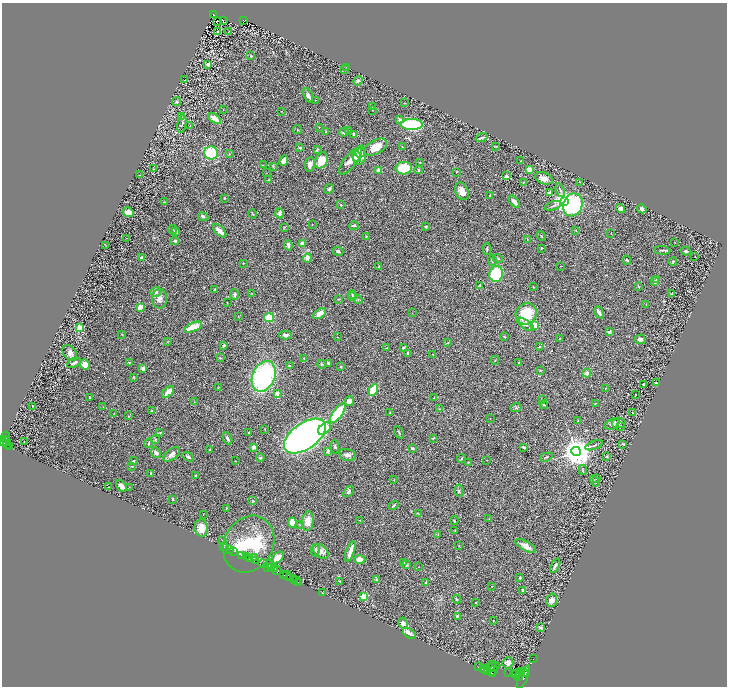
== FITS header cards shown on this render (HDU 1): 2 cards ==
NAXIS1  =                 1449
NAXIS2  =                 1368

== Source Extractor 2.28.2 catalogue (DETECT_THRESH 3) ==
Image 1449 x 1368 px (HDU 1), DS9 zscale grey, zoomed out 1/2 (1 PNG px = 2 x 2 image px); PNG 729 x 688 px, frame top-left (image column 1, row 1367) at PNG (2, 3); each listed source drawn as its Kron ellipse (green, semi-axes under 4 px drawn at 4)
Background 0.654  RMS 0.031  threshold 0.0925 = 3 sigma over >= 5 px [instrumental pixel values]
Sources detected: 374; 35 cannot appear on this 1/2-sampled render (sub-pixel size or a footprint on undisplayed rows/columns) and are neither listed nor drawn; the other 339 listed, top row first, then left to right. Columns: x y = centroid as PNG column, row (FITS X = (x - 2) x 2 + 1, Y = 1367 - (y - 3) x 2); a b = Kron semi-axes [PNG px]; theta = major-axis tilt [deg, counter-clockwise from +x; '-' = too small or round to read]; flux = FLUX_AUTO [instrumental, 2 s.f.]
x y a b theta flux
213 14 3 2 - 78
223 20 2 2 - 1.8
244 20 3 2 - 57
217 21 2 1 - 6.5
218 31 3 2 - 30
228 32 3 2 - 2
251 56 2 2 - 7.6
208 65 3 2 - 31
347 67 2 1 - 1.3
344 69 3 3 - 4.1
185 80 2 1 - 1.5
358 81 5 3 - 13
308 95 7 4 -68 19
316 100 2 1 - 1.6
177 101 5 4 - 8.4
405 103 2 2 - 1.9
372 107 2 2 - 2.9
223 109 2 1 - 1.6
372 110 3 2 - 2.8
282 111 3 2 - 2.5
181 117 3 3 - 3.8
215 119 7 3 -37 54
399 119 4 3 - 18
182 124 9 2 78 10
412 124 11 5 0 330
190 126 3 2 - 2.5
319 127 2 1 - 1.7
297 129 4 3 - 4.9
348 130 3 3 - 6.5
326 132 2 2 - 6.2
344 132 5 3 - 7.2
354 134 3 2 - 21
482 138 6 2 17 14
496 146 3 2 - 3.1
376 147 12 7 28 70
402 147 2 2 - 4.2
300 148 3 2 - 4.2
317 149 4 3 - 6.2
361 151 6 5 - 36
211 153 7 6 - 260
229 153 3 2 - 2.6
357 156 6 4 -74 26
360 157 8 6 78 59
284 160 6 3 67 25
321 160 8 6 65 87
350 161 16 6 51 97
520 161 3 2 - 2.8
419 162 2 2 - 2.6
310 164 7 5 81 31
263 165 3 2 - 2
273 166 3 3 - 5.1
404 168 8 6 1 160
154 169 2 2 - 9.8
379 170 2 2 - 90
419 170 4 2 - 10
529 170 2 2 - 160
456 172 3 2 - 3.1
266 173 2 2 - 2.4
140 175 3 2 - 3.6
507 176 2 2 - 72
544 178 9 5 -20 39
269 180 3 2 - 3.5
580 182 2 1 - 1.8
523 183 3 2 - 3.1
329 189 5 3 - 9.6
560 190 7 2 -70 8.4
462 191 9 6 -65 45
549 193 4 3 - 10
490 195 3 2 - 3.5
224 198 2 2 - 3.9
164 202 4 2 - 2.4
514 202 7 3 -49 23
564 202 4 4 - 5300
340 204 2 2 - 2.6
573 205 12 9 67 480
553 206 8 3 18 11
620 209 5 4 - 33
642 209 5 4 - 13
128 212 5 4 - 47
279 213 5 3 - 20
252 214 4 2 - 3.9
203 217 5 4 - 11
312 224 3 2 - 1.7
354 226 5 2 - 12
284 227 3 2 - 3.1
426 227 3 2 - 7.1
173 229 4 3 - 6.6
219 231 8 3 -46 45
576 231 3 3 - 4.1
176 232 4 3 - 12
611 233 3 2 - 1.8
366 236 3 2 - 3.8
541 236 5 2 - 4
126 238 2 2 - 1.7
527 239 3 2 - 3.1
175 241 5 3 - 9.1
675 242 2 2 - 1.8
303 243 4 3 - 39
288 245 5 3 - 26
106 246 2 1 - 1.7
541 248 2 2 - 5.8
487 249 5 3 - 6.9
662 250 8 3 -4 8.6
338 251 5 3 - 8.6
686 251 5 3 - 15
695 257 2 1 - 1.4
141 258 4 3 - 13
307 258 4 4 - 29
498 258 5 3 - 7.5
492 260 6 3 -82 7
627 260 4 3 - 6.5
673 261 4 3 - 6.9
243 263 2 2 - 2.5
561 266 2 2 - 2.2
379 267 3 2 - 2.5
496 274 8 7 - 260
657 279 4 3 - 10
655 282 3 2 - 13
480 285 3 2 - 5
638 286 3 1 - 3.4
533 287 3 2 - 3.3
215 289 3 2 - 4.8
156 292 5 4 - 14
235 294 5 4 - 17
251 294 3 2 - 2.5
671 294 3 2 - 3.4
352 295 4 3 - 6.7
353 296 4 4 - 6.4
159 299 9 7 86 29
338 299 4 2 - 3.4
358 300 4 3 - 6.1
227 302 2 1 - 1.8
646 305 2 1 - 1.6
140 307 2 2 - 230
599 312 6 3 -58 21
412 313 2 2 - 2.8
320 314 7 4 37 49
526 314 11 10 - 220
238 317 2 2 - 2.3
269 318 5 4 - 180
525 324 10 4 -35 19
535 325 4 3 - 120
193 327 9 4 22 95
80 328 2 2 - 250
609 332 4 3 - 8.5
122 334 3 2 - 3.6
286 335 6 4 -2 17
504 336 2 2 - 4.2
337 337 2 1 - 1.8
559 338 2 1 - 1.8
640 339 5 4 - 20
168 342 4 2 - 3.6
448 343 3 2 - 3.7
224 345 3 2 - 12
539 346 3 3 - 3
403 347 3 2 - 5.4
387 348 3 2 - 2.6
70 353 9 6 -52 33
408 353 4 3 - 7.3
433 354 2 2 - 1.9
220 358 4 2 - 4.3
304 358 2 2 - 2.9
495 360 4 2 - 4.2
129 362 2 2 - 7.1
519 362 3 2 - 3.6
74 363 7 3 29 15
328 363 3 2 - 11
85 364 5 4 - 52
321 364 4 3 - 5.3
289 366 3 2 - 3.6
341 367 2 2 - 4.5
143 368 4 3 - 19
540 371 3 3 - 4.5
587 373 4 4 - 19
264 376 16 11 66 890
134 377 4 3 - 4.8
656 382 3 2 - 3.9
643 384 2 2 - 5.1
219 387 4 2 - 3.8
605 388 3 2 - 3
373 390 6 3 59 280
168 392 7 3 43 63
277 393 2 2 - 63
636 395 2 2 - 4.2
89 398 2 2 - 2.9
434 398 3 2 - 4.4
542 399 4 2 - 5.4
349 401 5 4 - 33
194 402 2 2 - 2.4
595 403 2 2 - 1.9
544 405 4 2 - 5.2
33 406 3 2 - 3.3
103 407 3 2 - 2.9
516 408 6 3 14 9.4
439 409 3 2 - 3.8
152 411 3 2 - 8.5
338 413 11 4 54 330
390 413 3 2 - 2.8
632 413 3 2 - 3.8
114 414 3 2 - 2.4
129 416 3 2 - 2.2
490 419 2 1 - 1.6
578 421 2 2 - 10
619 423 7 5 9 17
612 424 8 5 26 18
621 426 3 2 - 3.2
265 429 3 2 - 2.6
324 429 7 5 43 62
160 432 3 2 - 3
399 432 7 2 -60 5.4
249 433 2 2 - 4.5
305 436 24 13 35 3200
5 437 5 2 - 100
227 438 6 3 -64 16
433 438 3 2 - 3.2
6 439 3 2 - 410
155 439 4 3 - 6.4
6 441 2 2 - 500
24 442 2 1 - 3.5
3 443 3 2 - 1100
149 443 5 2 - 7.4
623 444 3 2 - 6.2
7 445 4 2 - 520
594 445 9 2 20 8.1
335 446 7 3 -87 10
9 447 3 2 - 230
254 447 4 3 - 24
524 447 4 3 - 12
412 448 3 2 - 8.8
210 450 2 2 - 4.5
328 451 4 3 - 17
576 451 5 4 - 11000
156 453 6 4 -50 22
172 454 9 5 38 28
348 455 8 5 -12 21
188 457 6 3 -33 11
546 457 6 2 16 5.3
606 457 2 2 - 8.7
260 458 4 3 - 6.7
461 459 4 2 - 4.7
487 460 2 1 - 1.7
134 461 3 2 - 6.5
235 461 2 1 - 2.2
468 462 3 3 - 3.4
132 466 4 2 - 3.7
583 470 5 2 - 5
151 474 3 2 - 13
195 476 4 2 - 5.7
596 478 2 2 - 2.5
394 480 2 2 - 2.2
595 481 6 3 -58 6.2
121 486 7 4 -49 26
109 487 2 2 - 2.1
129 487 2 2 - 2.3
459 491 6 4 -83 8.2
348 492 6 4 50 11
173 499 4 2 - 5.2
253 501 3 2 - 5.2
394 506 5 2 - 11
226 508 2 2 - 3.3
418 513 4 2 - 3.7
203 515 2 1 - 2.8
489 519 2 2 - 2.3
360 520 3 2 - 2.7
454 520 4 2 - 5.5
308 521 10 6 84 57
292 523 5 3 - 68
300 525 3 2 - 2.9
201 528 8 7 - 60
455 530 4 2 - 2.7
438 534 3 3 - 4.9
223 540 3 2 - 4.8
249 544 29 24 62 480
459 546 3 2 - 3
526 546 11 4 -29 50
224 547 2 1 - 35
226 548 2 1 - 7.7
229 549 2 1 - 40
315 550 6 3 82 8.6
234 551 2 2 - 76
321 551 9 6 -42 29
350 552 10 3 70 43
242 555 2 2 - 1100
246 557 4 2 - 190
250 558 3 1 - 120
254 558 2 1 - 300
278 558 7 4 41 50
360 559 6 4 -1 36
255 561 3 1 - 710
404 563 3 2 - 3.6
263 564 4 3 - 1200
269 565 4 2 - 510
406 565 4 3 - 13
555 566 8 3 63 15
418 567 2 1 - 2
268 568 3 2 - 320
271 568 3 2 - 630
275 569 3 2 - 860
277 571 4 2 - 1100
284 575 3 2 - 680
287 575 4 2 - 550
520 577 2 2 - 4.4
290 578 2 2 - 720
294 580 4 2 - 62
376 580 4 3 - 7.1
297 581 2 1 - 47
340 581 3 2 - 3.1
298 582 2 1 - 49
426 583 4 3 - 8.8
492 586 2 1 - 2
523 590 3 2 - 8.7
323 593 4 1 - 2.5
363 597 3 3 - 350
456 599 4 2 - 6.7
552 600 6 5 - 27
476 602 2 2 - 3.5
457 616 3 3 - 11
493 620 2 2 - 1.7
403 623 5 4 - 26
540 628 3 3 - 17
409 633 7 3 -37 41
533 659 2 1 - 13
508 663 6 5 - 26
491 666 6 2 42 3200
478 667 2 2 - 300
493 667 6 3 25 4400
483 669 3 3 - 4900
486 669 5 3 - 6900
487 671 4 2 - 3500
493 671 5 2 - 3400
521 671 3 1 - 1400
509 672 2 1 - 200
524 672 4 3 - 3200
492 673 3 2 - 2300
520 673 3 2 - 2100
514 674 3 2 - 3500
516 674 4 3 - 6900
518 676 3 2 - 2600
523 677 13 4 65 6200
At the frame edge (FLAGS 8, measured only in part): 1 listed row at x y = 3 443
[35 sub-pixel or undisplayed-footprint detections neither listed nor drawn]